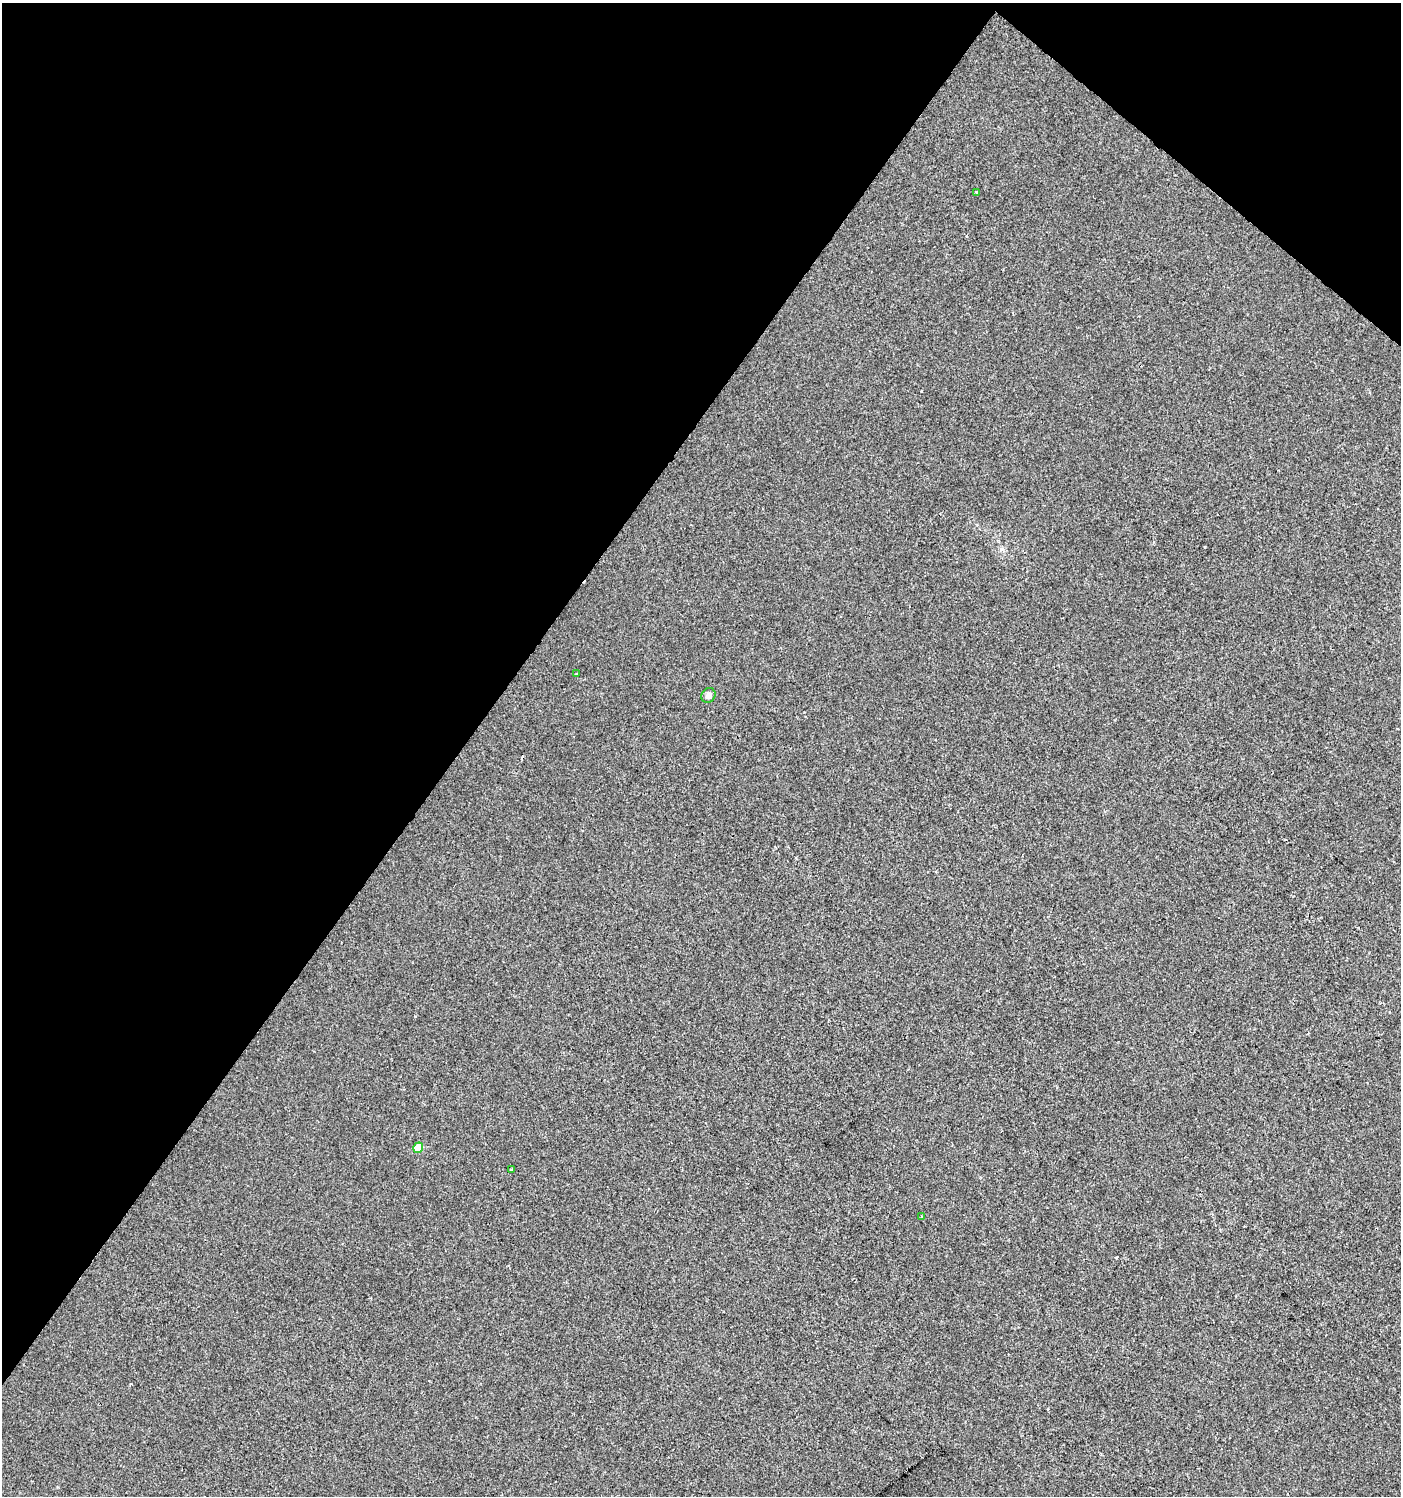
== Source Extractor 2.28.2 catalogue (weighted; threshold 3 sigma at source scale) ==
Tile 2 of 4 x 4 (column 2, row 1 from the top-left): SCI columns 1643-3041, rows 4485-5978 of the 6017 x 5983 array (HDU 1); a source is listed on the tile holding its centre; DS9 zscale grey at full resolution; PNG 1403 x 1498 px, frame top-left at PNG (2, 3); each listed source drawn as its Kron ellipse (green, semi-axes under 4 px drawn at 4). Shown black and unused: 36% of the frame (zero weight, under 2 of 3 exposures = <1% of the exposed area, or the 3 px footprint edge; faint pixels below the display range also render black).
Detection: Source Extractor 2.28.2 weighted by HDU 2 'WHT'; one run over the whole footprint, this tile lists its part. Background 3.98e-04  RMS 0.0042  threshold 0.0188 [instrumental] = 3 sigma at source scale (4.5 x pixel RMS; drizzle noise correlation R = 1.50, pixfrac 1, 0.0396/0.0396 arcsec/px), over >= 5 px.
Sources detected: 7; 1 cosmic-ray / hot-pixel residue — neither listed nor drawn; the other 6 listed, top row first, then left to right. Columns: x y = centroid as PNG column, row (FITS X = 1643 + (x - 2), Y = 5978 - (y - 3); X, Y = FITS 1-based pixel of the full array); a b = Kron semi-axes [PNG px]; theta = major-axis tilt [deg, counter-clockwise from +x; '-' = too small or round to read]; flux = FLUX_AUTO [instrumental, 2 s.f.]
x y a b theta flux
976 193 3 3 - 2.9
576 674 3 3 - 0.75
708 695 8 6 50 1.6
418 1148 5 5 - 8.3
511 1170 3 2 - 0.63
922 1217 3 2 - 0.64